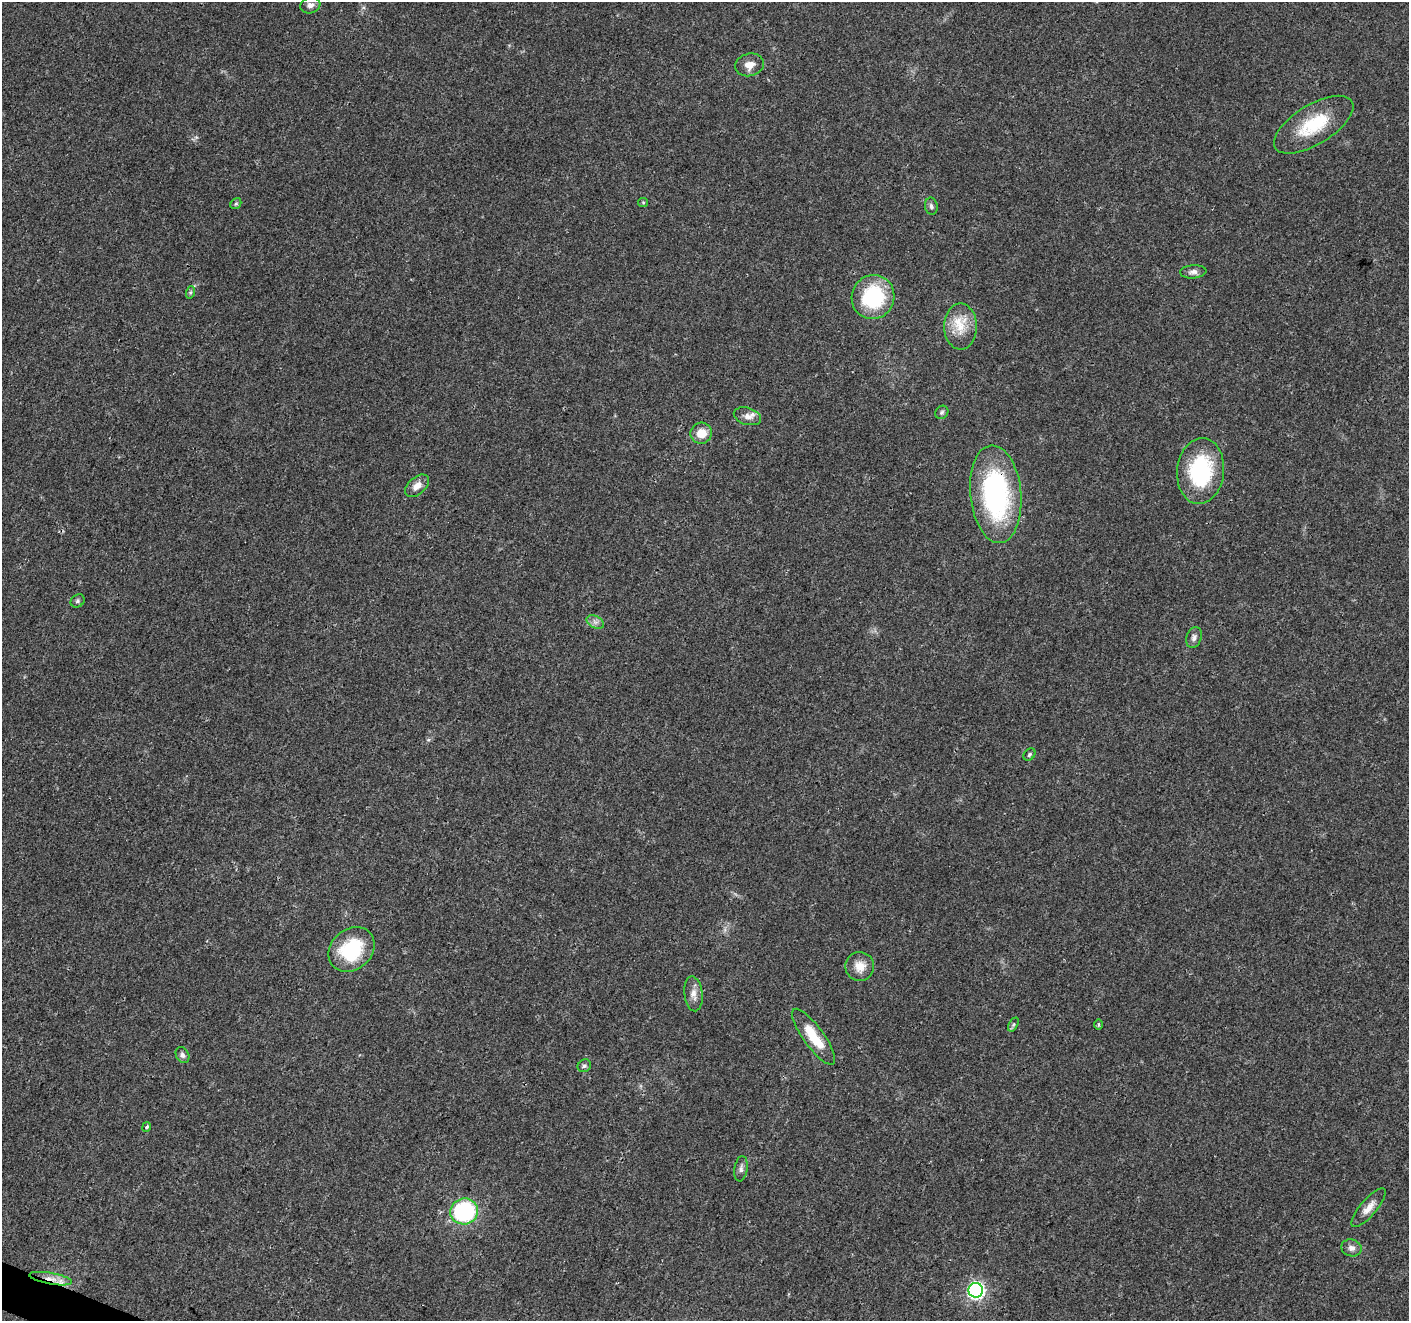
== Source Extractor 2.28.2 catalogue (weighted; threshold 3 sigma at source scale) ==
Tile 7 of 4 x 4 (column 3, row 2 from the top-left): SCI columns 2820-4226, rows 2849-4167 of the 5644 x 5762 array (HDU 1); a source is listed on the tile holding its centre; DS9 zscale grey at full resolution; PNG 1411 x 1323 px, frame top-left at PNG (2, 2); each listed source drawn as its Kron ellipse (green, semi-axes under 4 px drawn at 4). Shown black and unused: <1% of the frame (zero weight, under 3 of 4 exposures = <1% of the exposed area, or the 3 px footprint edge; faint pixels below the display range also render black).
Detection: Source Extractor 2.28.2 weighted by HDU 2 'WHT'; one run over the whole footprint, this tile lists its part. Background 0.0255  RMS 0.0032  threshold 0.0142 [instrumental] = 3 sigma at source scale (4.5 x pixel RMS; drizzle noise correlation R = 1.50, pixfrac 1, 0.0396/0.0396 arcsec/px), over >= 5 px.
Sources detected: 36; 1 inside a brighter listed object's ellipse — not listed separately; the other 35 listed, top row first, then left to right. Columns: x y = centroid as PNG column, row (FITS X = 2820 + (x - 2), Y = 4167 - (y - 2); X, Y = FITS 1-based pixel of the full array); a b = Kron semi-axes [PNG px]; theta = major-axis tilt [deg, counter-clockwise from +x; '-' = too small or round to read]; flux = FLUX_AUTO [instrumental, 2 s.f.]
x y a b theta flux
310 5 10 8 18 1.7
749 65 14 11 15 3.1
1314 125 45 20 32 16
643 202 5 4 - 0.37
236 204 6 5 - 0.46
931 206 8 6 -81 0.92
1193 272 13 6 4 1.5
191 292 6 4 71 0.48
873 297 22 21 - 25
960 327 23 16 -90 7.3
942 412 7 6 - 0.66
747 416 14 8 -17 2.3
701 433 11 10 - 4.7
1200 471 33 23 84 29
417 486 14 8 41 2.6
996 494 49 25 -85 56
78 601 7 6 - 0.67
595 622 9 6 -24 1.2
1194 637 10 7 71 1.3
1029 754 7 5 46 0.59
351 949 25 20 43 20
860 966 14 14 - 4.1
693 994 17 9 -84 2.5
1098 1024 5 3 - 0.47
1013 1025 8 4 59 0.6
814 1037 34 10 -54 9.9
182 1055 8 6 -64 0.98
584 1066 7 6 - 0.79
147 1127 5 4 - 0.87
741 1169 13 6 81 1.2
1369 1208 24 8 50 3.1
464 1211 14 13 - 36
1351 1248 10 8 -16 1.6
51 1279 22 5 -10 3
976 1290 7 7 - 86
Overlapping masked pixels (flux is a lower limit): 2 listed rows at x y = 996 494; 51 1279